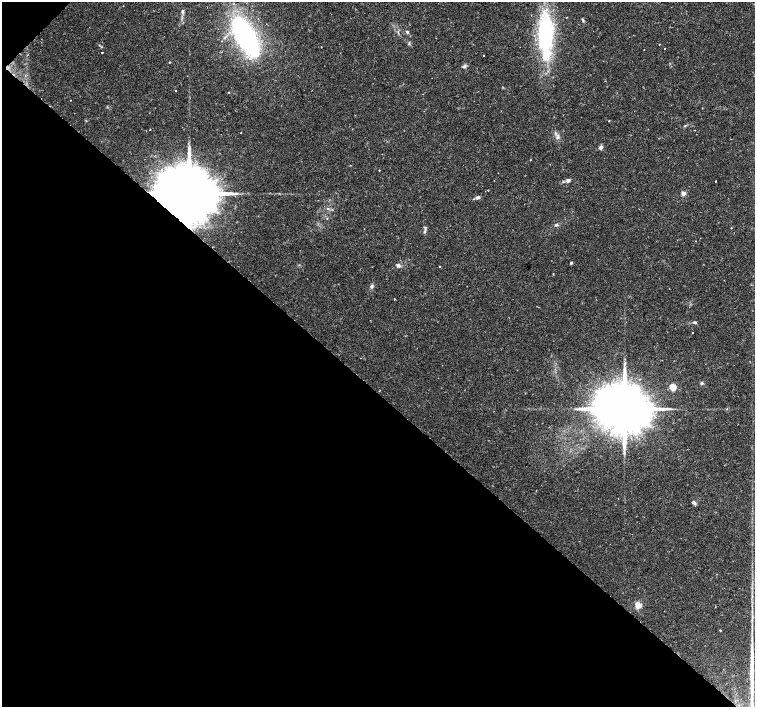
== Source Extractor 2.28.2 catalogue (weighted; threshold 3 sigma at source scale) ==
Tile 9 of 4 x 4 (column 1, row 3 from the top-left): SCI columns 10-1515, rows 1644-3052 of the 6035 x 6035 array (HDU 1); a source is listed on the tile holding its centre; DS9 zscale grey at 2 x 2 block average (1 PNG px = mean of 2 x 2 image px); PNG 757 x 709 px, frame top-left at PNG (2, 2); no overlay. Shown black and unused: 45% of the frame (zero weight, under 2 of 3 exposures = <1% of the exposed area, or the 3 px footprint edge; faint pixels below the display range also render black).
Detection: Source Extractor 2.28.2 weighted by HDU 2 'WHT'; one run over the whole footprint, this tile lists its part. Background 0.0488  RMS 0.0036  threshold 0.0161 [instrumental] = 3 sigma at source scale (4.5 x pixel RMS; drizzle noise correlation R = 1.50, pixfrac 1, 0.0396/0.0396 arcsec/px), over >= 5 px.
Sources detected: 54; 3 inside a brighter object's white glare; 3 cosmic-ray / hot-pixel residue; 1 long thin detection or spike segment (spike, bleed or trail) — not listed; the other 47 listed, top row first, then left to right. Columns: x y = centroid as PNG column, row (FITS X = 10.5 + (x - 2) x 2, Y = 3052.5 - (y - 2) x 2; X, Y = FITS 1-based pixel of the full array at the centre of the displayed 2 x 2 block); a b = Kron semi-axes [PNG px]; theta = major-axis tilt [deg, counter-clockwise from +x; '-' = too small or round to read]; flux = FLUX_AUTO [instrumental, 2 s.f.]
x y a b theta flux
182 11 5 4 - 1.8
583 20 4 2 - 0.87
407 32 5 3 - 1.2
547 34 53 15 -89 79
246 37 33 15 -59 190
409 44 4 2 - 0.74
659 44 2 2 - 1.3
664 48 2 2 - 1.1
102 52 2 2 - 0.51
483 55 2 2 - 1.4
169 62 3 2 - 0.45
464 66 5 4 - 1.8
176 91 2 2 - 0.36
229 92 3 2 - 0.36
70 100 2 2 - 0.38
609 121 2 2 - 1.9
685 126 5 3 - 0.95
150 130 2 2 - 0.41
241 132 2 2 - 0.58
557 138 4 3 - 1.3
601 147 5 4 - 2.4
379 170 2 2 - 0.47
568 180 5 4 - 2.3
715 181 2 2 - 1.7
189 193 16 11 39 11000
683 193 3 3 - 10
478 197 6 4 20 2.1
327 208 3 2 - 0.67
556 225 5 3 - 1.3
425 231 5 3 - 1.3
696 241 2 2 - 0.42
571 263 3 3 - 1.1
398 265 6 4 -29 2.4
440 267 2 2 - 0.7
553 274 2 2 - 0.48
372 286 5 4 - 1.9
395 299 2 2 - 1.4
695 322 4 3 - 1.3
693 333 2 2 - 0.56
361 358 2 2 - 0.31
702 383 4 3 - 1.1
673 387 3 3 - 26
624 409 14 11 35 7700
727 409 2 2 - 0.48
694 503 7 4 -47 1.8
638 605 3 3 - 30
720 630 2 2 - 0.74
Overlapping masked pixels (flux is a lower limit): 1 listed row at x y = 189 193
Diffuse or blended objects may show on this block-average render without a row.